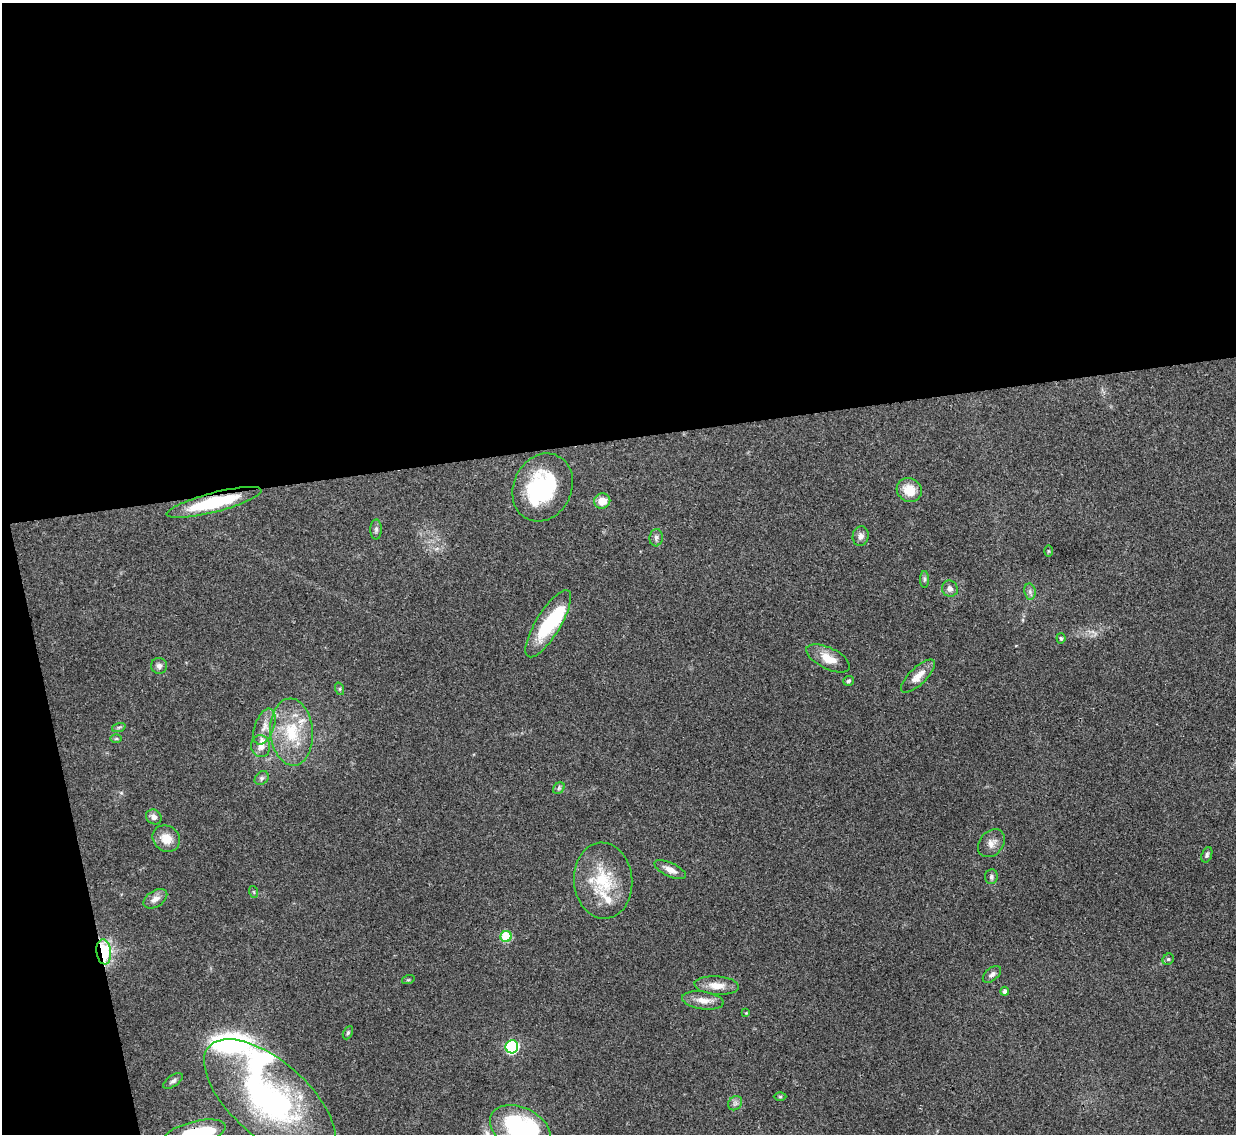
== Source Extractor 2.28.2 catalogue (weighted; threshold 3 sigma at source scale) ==
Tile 1 of 4 x 4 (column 1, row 1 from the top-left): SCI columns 1-1234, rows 3536-4667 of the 4937 x 4921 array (HDU 1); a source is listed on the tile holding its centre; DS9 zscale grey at full resolution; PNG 1238 x 1136 px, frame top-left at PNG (2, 3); each listed source drawn as its Kron ellipse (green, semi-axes under 4 px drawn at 4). Shown black and unused: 42% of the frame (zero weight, under 3 of 4 exposures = <1% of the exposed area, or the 3 px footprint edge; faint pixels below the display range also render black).
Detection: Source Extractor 2.28.2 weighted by HDU 2 'WHT'; one run over the whole footprint, this tile lists its part. Background 0.0961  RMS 0.0062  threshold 0.028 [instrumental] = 3 sigma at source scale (4.5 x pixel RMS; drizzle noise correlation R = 1.50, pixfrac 1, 0.05/0.05 arcsec/px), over >= 5 px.
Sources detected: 60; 3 inside a brighter object's white glare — neither listed nor drawn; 6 inside a brighter listed object's ellipse — not listed separately; the other 51 listed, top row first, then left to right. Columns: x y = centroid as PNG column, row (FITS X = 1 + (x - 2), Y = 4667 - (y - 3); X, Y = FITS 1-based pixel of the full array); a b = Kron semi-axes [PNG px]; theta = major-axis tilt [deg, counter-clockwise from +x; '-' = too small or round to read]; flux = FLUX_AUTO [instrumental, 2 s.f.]
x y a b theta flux
543 487 35 29 64 59
909 490 13 11 -33 10
602 501 8 7 - 8.1
214 502 49 9 15 44
376 529 10 5 89 1.8
861 536 10 8 81 2.9
656 538 9 6 83 2
1048 551 6 4 -89 0.65
924 579 8 4 90 1.3
950 589 8 7 - 3
1030 592 8 5 -80 1.8
548 624 38 12 59 33
1061 638 5 4 - 0.93
828 658 24 10 -26 10
159 666 8 8 - 2.4
918 676 22 8 44 7.5
848 681 5 5 - 1.2
340 689 6 4 -72 0.91
119 727 7 4 18 1.1
264 727 19 9 70 6.8
292 732 33 21 -86 30
116 739 6 4 1 0.87
261 746 11 9 -82 4.8
262 778 8 6 47 1.7
559 788 6 5 - 1.4
154 817 8 7 - 3
166 839 14 12 -40 9
991 843 15 12 48 5
1207 855 8 5 70 1.4
670 870 17 6 -25 5.3
991 877 7 6 - 1.6
603 881 38 29 -85 33
254 892 6 3 -71 0.77
155 899 13 8 32 4.1
506 937 5 5 - 35
104 952 13 7 -83 63
1168 959 6 5 - 1
992 974 10 6 40 2.2
408 980 6 4 18 0.82
717 986 22 9 -4 7.8
1005 991 4 4 - 2.1
703 1000 21 9 -8 6.8
746 1013 4 4 - 0.58
348 1033 7 4 63 1.1
512 1047 6 6 - 81
173 1081 11 5 34 2
780 1097 6 4 0 0.82
270 1099 80 38 -41 160
735 1103 8 6 45 1.9
520 1128 32 21 -26 82
195 1133 32 12 14 32
Overlapping masked pixels (flux is a lower limit): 3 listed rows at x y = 214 502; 104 952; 195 1133
Isophote crosses this tile's border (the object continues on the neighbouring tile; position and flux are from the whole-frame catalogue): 2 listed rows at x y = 520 1128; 195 1133